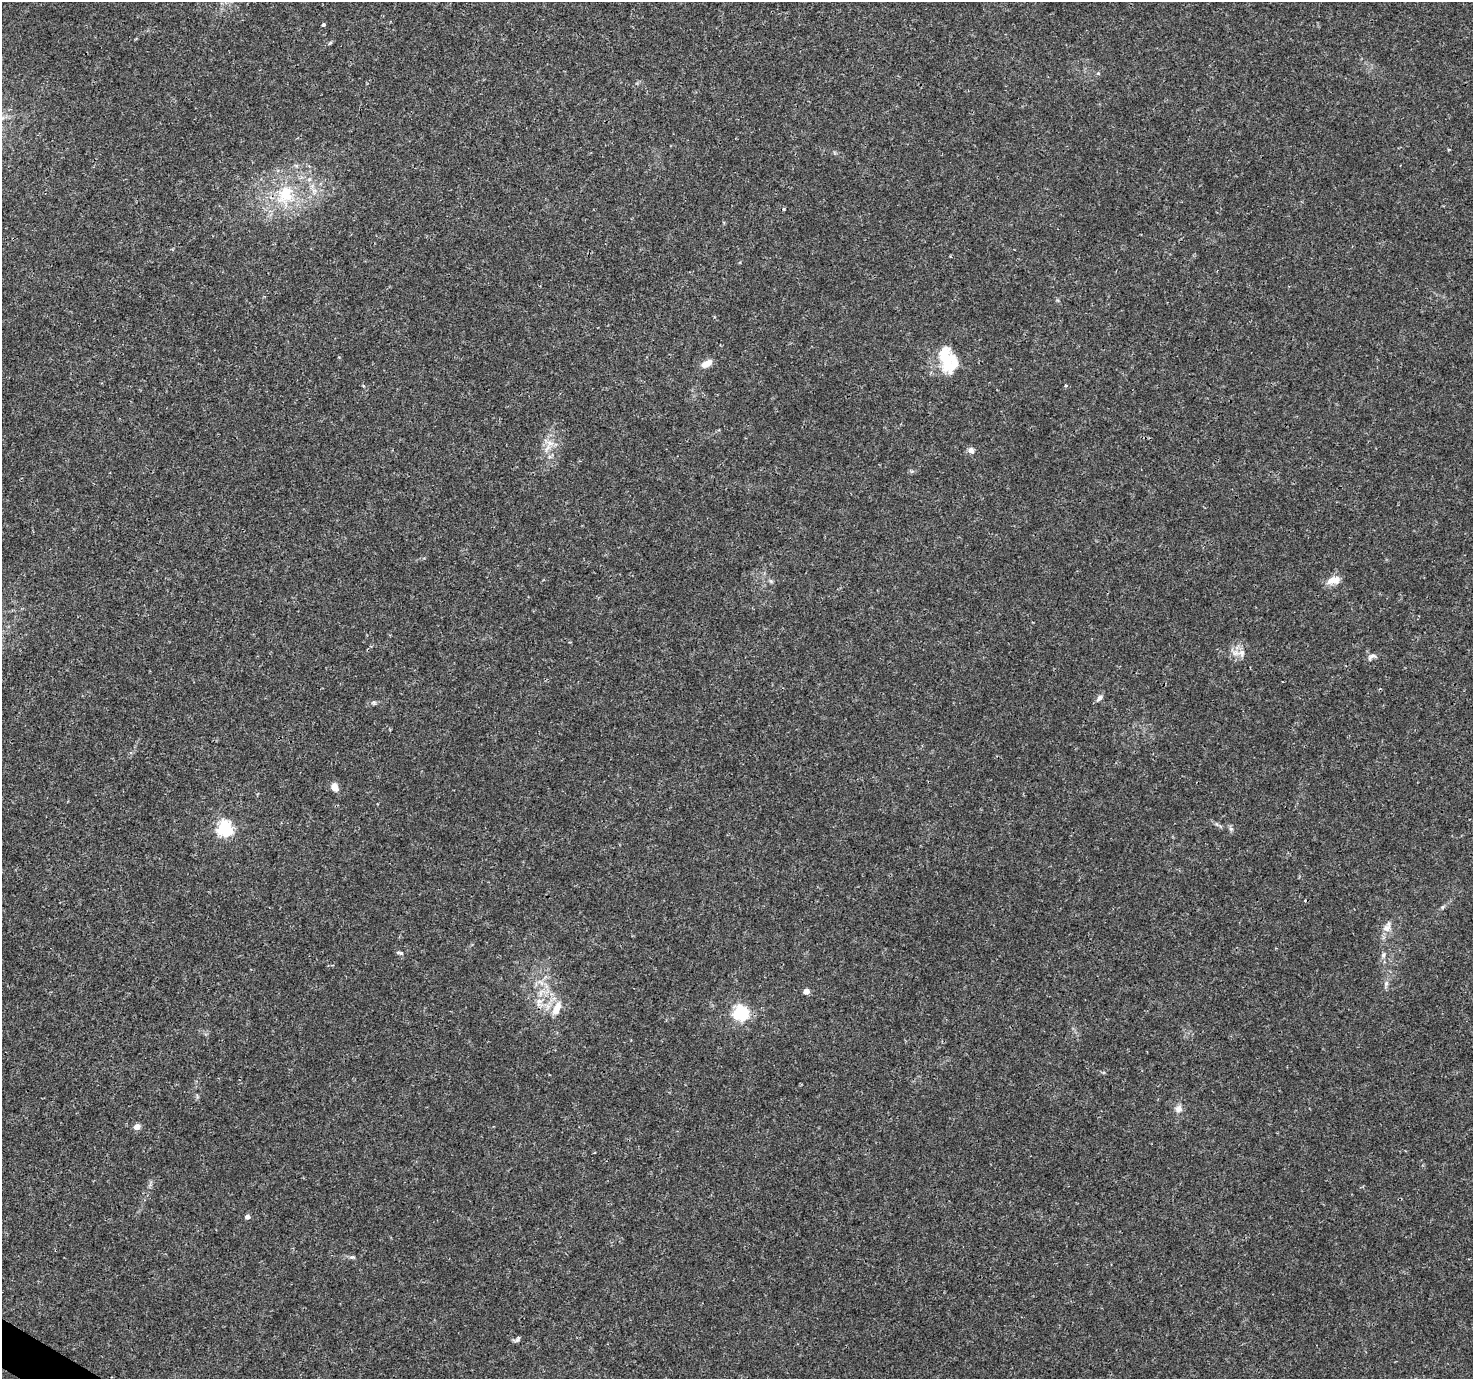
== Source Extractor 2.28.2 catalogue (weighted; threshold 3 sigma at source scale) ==
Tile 7 of 4 x 4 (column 3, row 2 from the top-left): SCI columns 2942-4412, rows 2946-4322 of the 5890 x 5957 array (HDU 1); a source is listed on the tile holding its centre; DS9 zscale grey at full resolution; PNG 1475 x 1381 px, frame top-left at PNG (2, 2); no overlay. Shown black and unused: <1% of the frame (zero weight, under 3 of 4 exposures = <1% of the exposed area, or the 3 px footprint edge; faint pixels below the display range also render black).
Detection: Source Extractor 2.28.2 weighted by HDU 2 'WHT'; one run over the whole footprint, this tile lists its part. Background 0.0162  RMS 0.0015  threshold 0.00687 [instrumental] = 3 sigma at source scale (4.5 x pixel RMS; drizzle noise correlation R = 1.50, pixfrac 1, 0.0396/0.0396 arcsec/px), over >= 5 px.
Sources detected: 33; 2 inside a brighter object's white glare — not listed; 1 inside a brighter listed object's ellipse — not listed separately; the other 30 listed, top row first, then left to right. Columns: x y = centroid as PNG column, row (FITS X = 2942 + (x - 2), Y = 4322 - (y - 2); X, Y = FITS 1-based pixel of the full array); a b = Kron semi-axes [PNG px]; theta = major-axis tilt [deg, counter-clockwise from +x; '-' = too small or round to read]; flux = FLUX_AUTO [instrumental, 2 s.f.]
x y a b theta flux
323 25 4 4 - 0.25
1098 73 5 5 - 0.2
285 194 31 22 67 7.8
947 362 30 15 90 5.1
707 363 14 7 27 1.3
1065 386 4 4 - 0.17
550 443 11 7 -21 0.96
971 450 7 6 - 0.7
1330 581 17 9 35 1.3
1242 653 11 9 -78 1.1
1372 657 12 7 25 0.57
1100 698 10 6 42 0.55
374 702 7 4 -2 0.29
335 787 9 7 -63 1.2
225 828 6 6 - 32
1231 829 6 5 - 0.32
1387 928 12 11 - 1.2
399 953 9 4 -10 0.28
1383 955 8 5 70 0.39
540 982 11 4 -33 0.63
1386 983 8 6 69 0.42
806 991 4 4 - 1.9
539 1001 10 6 -3 0.77
556 1009 18 9 65 2
740 1013 6 6 - 36
1178 1109 9 9 - 0.85
137 1127 8 7 - 0.78
247 1217 4 4 - 0.73
353 1257 7 5 -6 0.29
518 1339 8 4 69 0.34
Unlisted compact peaks at least as high as the median listed source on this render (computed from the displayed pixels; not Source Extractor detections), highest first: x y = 1442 907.